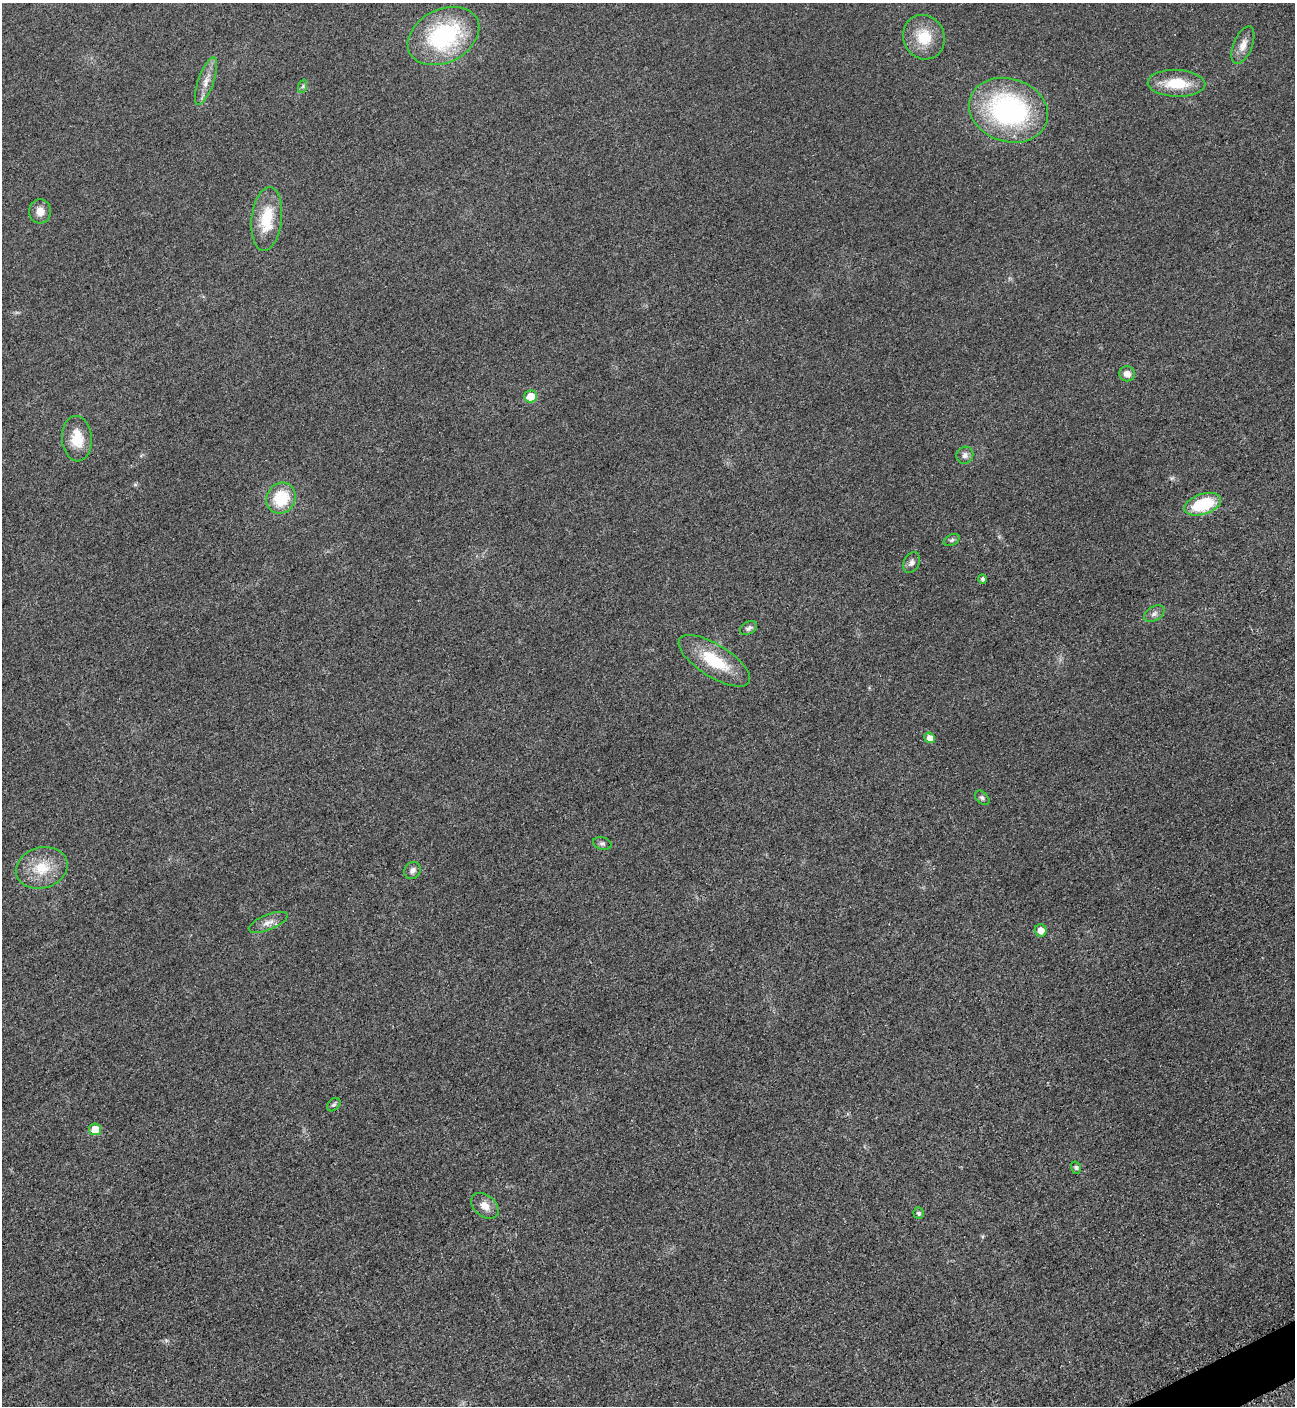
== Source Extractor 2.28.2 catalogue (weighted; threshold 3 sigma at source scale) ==
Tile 6 of 4 x 4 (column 2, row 2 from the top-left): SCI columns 1595-2887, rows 2873-4276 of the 5669 x 5701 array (HDU 1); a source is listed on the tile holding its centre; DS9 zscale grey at full resolution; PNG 1297 x 1408 px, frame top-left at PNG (2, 3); each listed source drawn as its Kron ellipse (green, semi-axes under 4 px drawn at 4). Shown black and unused: <1% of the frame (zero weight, under 3 of 5 exposures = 4% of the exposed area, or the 3 px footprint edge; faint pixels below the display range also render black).
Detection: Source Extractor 2.28.2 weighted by HDU 2 'WHT'; one run over the whole footprint, this tile lists its part. Background 0.0193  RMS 0.0052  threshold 0.0234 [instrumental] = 3 sigma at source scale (4.5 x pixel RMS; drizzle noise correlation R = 1.50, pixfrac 1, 0.05/0.05 arcsec/px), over >= 5 px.
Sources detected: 33; all 33 listed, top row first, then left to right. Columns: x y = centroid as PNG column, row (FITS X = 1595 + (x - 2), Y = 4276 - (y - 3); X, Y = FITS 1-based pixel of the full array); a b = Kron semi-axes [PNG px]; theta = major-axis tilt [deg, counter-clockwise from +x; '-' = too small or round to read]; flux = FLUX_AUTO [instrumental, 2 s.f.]
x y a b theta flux
443 36 38 26 27 59
924 37 22 20 -66 15
1243 45 20 9 68 4.9
206 81 25 8 71 5.7
1176 83 29 13 -2 16
303 86 7 4 71 0.86
1008 110 40 31 -18 94
40 211 12 11 - 4.8
267 219 32 15 83 19
1127 374 8 7 - 4
531 396 6 6 - 8.5
77 439 23 15 -86 12
965 455 9 8 - 2.2
281 498 16 14 57 20
1203 504 19 10 18 23
952 540 8 5 26 1.2
912 562 11 7 64 2.1
982 579 5 4 - 1.3
1154 614 11 7 32 2.1
749 628 9 6 28 1.5
714 661 41 16 -32 23
929 738 5 5 - 3.4
982 798 8 5 -44 1.2
602 843 9 6 -17 1.5
42 868 26 20 16 15
412 870 9 7 52 2.1
268 922 21 7 22 4
1041 930 6 6 - 4.9
334 1105 8 5 47 1.1
95 1129 6 6 - 8.4
1076 1168 6 4 -73 0.86
485 1206 15 10 -40 4.9
918 1213 5 5 - 1.1